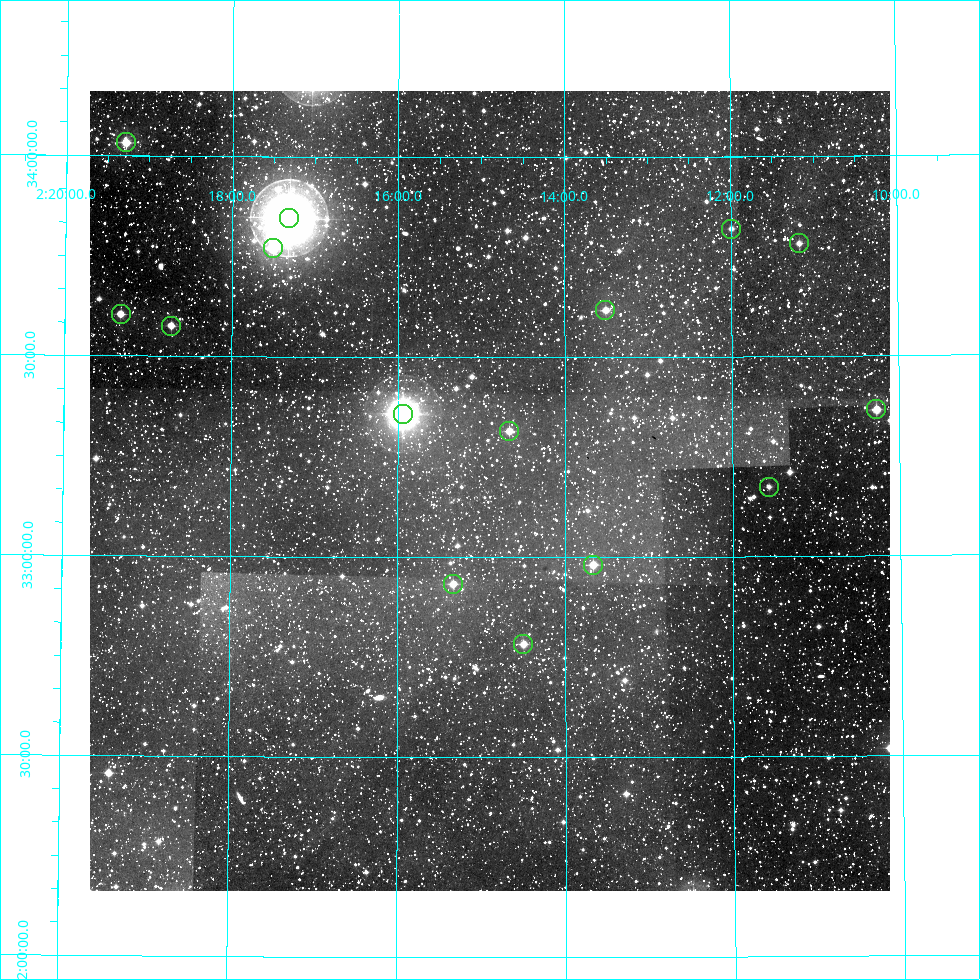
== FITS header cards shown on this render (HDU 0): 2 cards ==
NAXIS1  =                  800
NAXIS2  =                  800

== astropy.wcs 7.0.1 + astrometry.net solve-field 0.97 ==
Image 800 x 800 px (HDU 0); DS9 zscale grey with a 90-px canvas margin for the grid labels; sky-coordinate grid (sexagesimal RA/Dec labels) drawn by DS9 from the SOLVED WCS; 15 Tycho-2 reference stars matched to detected sources circled (green)
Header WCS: RA---AIT/DEC--AIT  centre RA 02:14:54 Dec +33:10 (33.72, +33.17 deg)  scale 9 arcsec/px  FOV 120.0' x 120.0'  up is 0 deg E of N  parity normal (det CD < 0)
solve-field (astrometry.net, Tycho-2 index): SOLVED blind (the header's WCS was not the basis of the solution)
Solved WCS: RA---TAN-SIP/DEC--TAN-SIP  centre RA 02:14:54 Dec +33:10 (33.73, +33.17 deg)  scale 9 arcsec/px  FOV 120.0' x 120.0'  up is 0 deg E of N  parity normal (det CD < 0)
Header WCS and blind solve agree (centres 1.4 arcsec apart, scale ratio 1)
Tycho-2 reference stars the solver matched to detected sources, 15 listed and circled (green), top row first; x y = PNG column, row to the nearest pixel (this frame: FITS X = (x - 90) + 1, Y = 800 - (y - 91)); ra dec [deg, ICRS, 3 dp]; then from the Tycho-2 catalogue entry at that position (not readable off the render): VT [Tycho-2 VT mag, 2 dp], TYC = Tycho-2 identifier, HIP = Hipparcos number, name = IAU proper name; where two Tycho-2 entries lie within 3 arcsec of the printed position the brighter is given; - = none
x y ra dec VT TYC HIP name
126 142 34.821 +34.033 7.99 2318-764-1 10820 -
289 218 34.329 +33.847 4.00 2318-1875-1 10670 -
731 229 32.998 +33.820 9.74 2317-75-1 - -
799 243 32.794 +33.782 9.31 2317-79-1 10202 -
273 248 34.375 +33.771 8.19 2318-59-1 10684 -
605 310 33.377 +33.617 8.63 2313-1351-1 - -
121 314 34.832 +33.604 8.22 2314-1642-1 10823 -
171 326 34.680 +33.576 8.86 2314-888-1 - -
876 409 32.567 +33.365 8.03 2313-1835-1 10130 -
403 414 33.985 +33.359 5.25 2314-1819-1 10559 -
509 431 33.666 +33.316 8.71 2313-718-1 10450 -
769 487 32.891 +33.174 9.91 2313-838-1 - -
593 565 33.417 +32.981 8.61 2313-1500-1 10373 -
453 584 33.835 +32.934 8.86 2314-994-1 - -
523 644 33.624 +32.784 8.77 2313-1216-1 - -